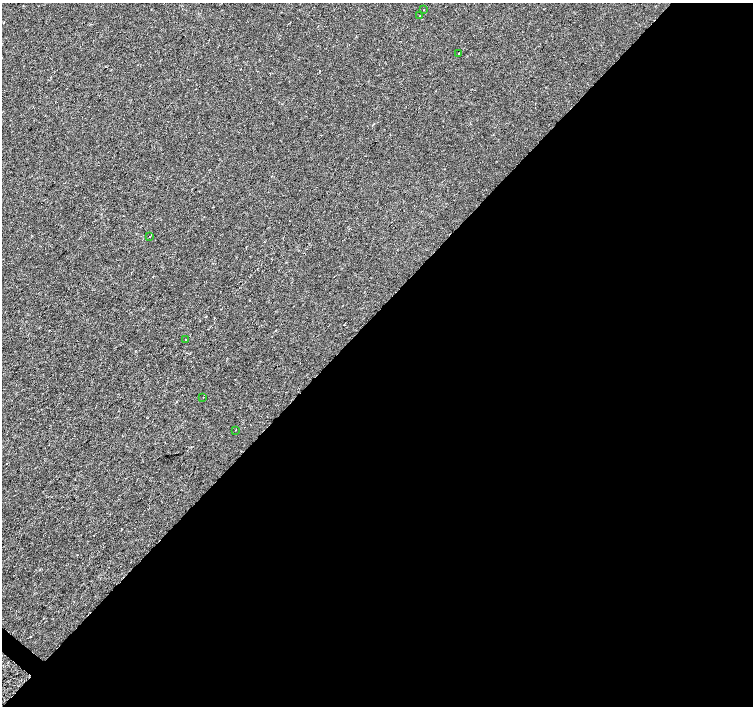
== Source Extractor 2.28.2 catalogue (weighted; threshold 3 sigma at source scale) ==
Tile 12 of 4 x 4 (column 4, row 3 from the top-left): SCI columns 4515-6016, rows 1641-3047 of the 6016 x 6029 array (HDU 1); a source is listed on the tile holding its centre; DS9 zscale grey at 2 x 2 block average (1 PNG px = mean of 2 x 2 image px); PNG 755 x 708 px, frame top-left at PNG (2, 3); each listed source drawn as its Kron ellipse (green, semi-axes under 4 px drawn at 4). Shown black and unused: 56% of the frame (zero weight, under 2 of 3 exposures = <1% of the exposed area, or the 3 px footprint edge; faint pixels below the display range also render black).
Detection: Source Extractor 2.28.2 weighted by HDU 2 'WHT'; one run over the whole footprint, this tile lists its part. Background 2.22e-04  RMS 0.0026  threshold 0.0116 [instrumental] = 3 sigma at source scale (4.5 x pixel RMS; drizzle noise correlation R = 1.50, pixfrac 1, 0.0396/0.0396 arcsec/px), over >= 5 px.
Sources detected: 9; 2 cosmic-ray / hot-pixel residue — neither listed nor drawn; the other 7 listed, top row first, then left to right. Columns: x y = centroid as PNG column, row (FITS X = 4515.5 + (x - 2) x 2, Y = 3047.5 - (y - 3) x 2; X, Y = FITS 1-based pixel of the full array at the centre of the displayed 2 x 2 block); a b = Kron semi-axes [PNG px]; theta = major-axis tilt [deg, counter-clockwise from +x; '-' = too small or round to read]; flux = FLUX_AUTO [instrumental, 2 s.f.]
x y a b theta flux
424 10 2 2 - 0.36
419 16 2 2 - 0.24
458 53 2 2 - 1.2
150 237 2 2 - 0.3
185 340 2 2 - 0.4
203 397 2 2 - 0.27
235 430 2 2 - 0.52